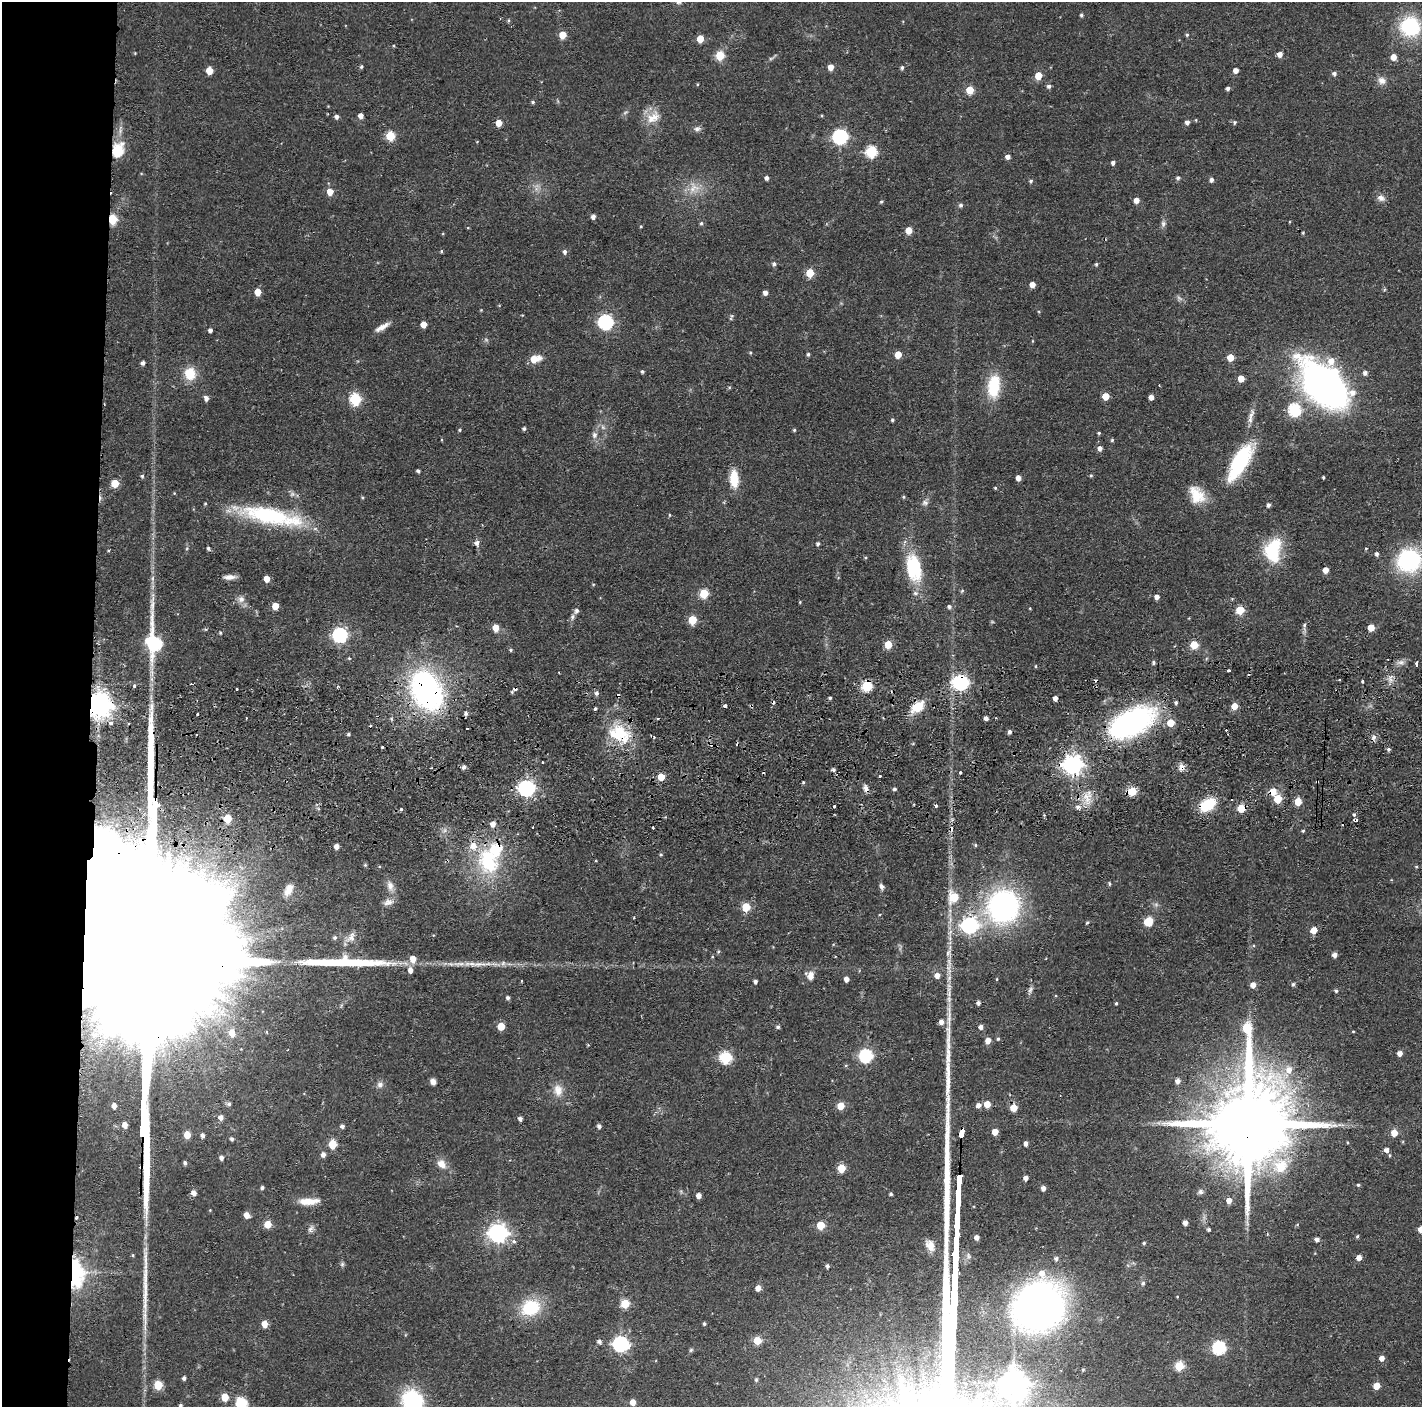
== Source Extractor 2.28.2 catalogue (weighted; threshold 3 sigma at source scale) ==
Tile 4 of 3 x 3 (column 1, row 2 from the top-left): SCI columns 3-1422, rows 1495-2899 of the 4264 x 4394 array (HDU 1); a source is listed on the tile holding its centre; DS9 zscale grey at full resolution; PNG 1424 x 1409 px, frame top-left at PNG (2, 2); no overlay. Shown black and unused: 6% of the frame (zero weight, under 2 of 3 exposures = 3% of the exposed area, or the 3 px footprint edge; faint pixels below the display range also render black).
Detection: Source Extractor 2.28.2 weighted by HDU 2 'WHT'; one run over the whole footprint, this tile lists its part. Background 0.0456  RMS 0.0065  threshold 0.0294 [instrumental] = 3 sigma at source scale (4.5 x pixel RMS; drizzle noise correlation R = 1.50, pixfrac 1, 0.05/0.05 arcsec/px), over >= 5 px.
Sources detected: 369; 2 too faint to see at this stretch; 3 inside a brighter object's white glare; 13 cosmic-ray / hot-pixel residue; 3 long thin detections or spike segments (spike, bleed or trail) — not listed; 11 inside a brighter listed object's ellipse — not listed separately; the other 337 listed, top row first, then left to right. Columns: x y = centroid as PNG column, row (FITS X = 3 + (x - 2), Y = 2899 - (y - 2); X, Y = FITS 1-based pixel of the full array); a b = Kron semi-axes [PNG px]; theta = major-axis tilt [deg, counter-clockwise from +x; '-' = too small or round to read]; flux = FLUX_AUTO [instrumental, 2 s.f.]
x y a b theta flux
1081 15 4 4 - 1.2
508 20 5 4 - 0.85
1410 26 15 15 - 55
562 35 5 5 - 13
1187 35 5 4 - 0.88
700 39 5 5 - 12
1280 54 5 5 - 4.4
720 55 5 5 - 29
1393 57 5 4 - 6.4
361 67 4 4 - 1.1
831 67 5 5 - 5.6
902 67 5 4 - 1.3
1236 70 5 4 - 4.2
209 71 5 5 - 11
1334 73 5 5 - 1.9
1038 76 5 5 - 13
1381 80 11 10 - 4
697 84 4 3 - 0.54
1049 86 5 4 - 2
1228 88 4 4 - 1.7
970 90 5 5 - 18
533 102 4 4 - 1.1
361 116 4 4 - 4
336 117 5 4 - 2.3
653 117 22 14 36 10
1187 122 5 5 - 2.5
1235 122 5 4 - 1.2
499 123 5 5 - 8.4
697 129 9 7 -2 2.2
390 136 5 5 - 31
840 137 7 6 - 140
117 151 7 6 - 53
871 151 6 6 - 59
1008 157 5 5 - 3.3
1113 163 5 4 - 2.1
767 178 4 4 - 2.1
1178 178 5 5 - 1.5
1211 180 5 4 - 2.2
1031 181 5 4 - 1.1
694 188 17 13 24 9.9
330 192 5 5 - 8.1
1381 198 10 8 -31 3.5
1136 200 5 5 - 5.1
881 202 5 4 - 0.94
960 205 5 5 - 1.5
593 217 5 4 - 2.8
112 219 5 5 - 37
701 223 5 4 - 1.1
1163 224 9 6 83 2.1
641 226 4 4 - 0.63
909 230 5 5 - 12
1303 233 4 3 - 0.7
441 251 4 3 - 0.88
565 252 5 4 - 2
774 264 5 5 - 1.6
1096 264 5 4 - 0.97
810 273 5 5 - 19
1032 285 5 4 - 5.6
258 292 5 5 - 10
765 292 4 4 - 3.2
732 316 7 5 -75 1.1
605 322 6 6 - 140
423 324 5 5 - 7.4
382 327 19 6 31 5.2
210 330 4 4 - 2.1
1032 341 5 3 - 0.53
808 354 5 4 - 1.2
898 354 5 5 - 10
1230 357 5 5 - 11
534 359 9 6 13 11
143 363 4 4 - 2
642 371 4 4 - 1.2
190 373 13 12 - 15
1365 373 5 5 - 2.4
1241 379 5 5 - 7
1326 384 50 28 -44 310
994 386 26 13 84 26
1105 396 5 5 - 11
1151 397 4 4 - 4.4
206 398 6 5 - 2.6
355 399 6 6 - 53
1294 410 6 6 - 87
1251 417 23 6 74 4.4
892 420 4 3 - 1.1
524 429 4 4 - 1.3
460 430 4 4 - 0.86
794 430 4 4 - 0.8
1099 433 4 3 - 0.87
594 435 9 7 -78 2.8
1112 440 5 4 - 0.81
1100 448 5 5 - 2.7
1240 462 39 14 60 60
418 471 4 3 - 1.5
1091 475 4 4 - 0.81
142 476 4 4 - 1.2
1323 477 3 3 - 0.92
1018 478 4 4 - 4.2
734 479 20 10 -87 14
115 483 5 5 - 16
995 488 4 3 - 0.75
1197 495 23 16 -58 15
362 497 4 4 - 0.76
904 497 5 4 - 0.86
925 503 9 7 2 2.3
1268 505 4 4 - 1.9
669 515 5 3 - 0.6
271 516 71 17 -11 72
477 543 9 7 89 2.3
818 544 4 4 - 1.5
208 548 5 4 - 1.2
1366 548 4 3 - 0.52
1272 554 24 15 -54 27
1377 554 5 4 - 1.7
1409 560 18 17 - 88
914 568 32 18 -78 40
1325 570 5 4 - 6.9
230 577 13 5 1 4.3
267 579 5 4 - 8
593 584 4 4 - 0.66
962 591 6 3 19 0.75
704 593 5 5 - 29
1157 597 5 4 - 3.4
241 599 9 9 - 3.7
275 606 5 5 - 11
949 607 5 5 - 1.8
1030 608 4 3 - 0.53
1240 610 5 5 - 27
572 617 8 6 68 1.9
692 620 5 5 - 24
1304 625 9 5 83 1.7
495 628 6 5 - 7.9
1371 628 5 5 - 11
220 633 4 3 - 0.82
340 635 6 6 - 140
154 643 21 8 -85 120
888 644 5 5 - 14
1194 645 5 5 - 21
510 650 5 4 - 1
349 658 4 4 - 0.67
1401 662 8 6 -7 2.5
1154 663 6 4 -86 1.1
1417 664 4 3 - 3.3
1036 666 4 3 - 0.6
1229 670 3 3 - 1.8
1339 680 3 3 - 1.1
1363 681 3 3 - 4.5
961 682 7 6 - 160
134 686 3 3 - 1.6
867 686 5 5 - 51
337 687 4 3 - 0.78
236 689 3 3 - 1.7
515 689 8 4 42 2.5
426 690 33 23 -63 190
596 693 6 6 - 1.8
830 698 3 3 - 1
1055 698 4 4 - 2.9
99 705 7 7 - 830
725 706 4 3 - 3.3
1234 706 5 4 - 11
917 707 17 10 39 14
595 709 4 3 - 2.5
466 713 6 5 - 1.8
197 714 3 3 - 1.8
986 718 4 4 - 2.7
111 723 4 4 - 2.7
1131 723 53 27 26 140
370 726 3 2 - 0.77
1009 732 4 4 - 1.9
348 734 5 4 - 0.89
619 734 30 20 -22 30
1374 737 9 5 51 2.1
382 747 3 3 - 1.1
1388 749 5 5 - 1.3
542 762 3 3 - 0.95
1072 765 7 7 - 370
463 767 6 5 - 1.6
1181 767 10 7 77 3.2
833 770 5 5 - 1.3
960 772 3 3 - 0.96
880 776 3 2 - 1.4
661 777 5 5 - 13
803 783 4 4 - 0.81
526 788 7 7 - 220
865 788 10 6 -75 2.6
894 789 4 4 - 1.3
1132 791 5 5 - 26
1273 791 6 5 - 10
1087 798 22 10 83 9.9
1277 799 5 5 - 21
1232 800 3 2 - 0.65
1298 801 5 5 - 14
1207 805 16 10 31 26
834 806 3 3 - 1.9
935 806 3 3 - 1.7
1241 808 5 5 - 18
401 810 3 3 - 2.1
1354 815 5 4 - 1.3
227 819 5 5 - 16
493 824 6 5 - 4.3
653 827 3 3 - 2.3
1303 831 4 3 - 0.8
336 846 4 4 - 3.8
661 855 5 4 - 0.87
489 861 38 29 -74 55
365 865 4 4 - 0.87
1416 867 5 4 - 0.76
1109 884 4 4 - 1
390 886 15 9 -80 5.3
881 887 7 5 -73 2.1
288 890 16 9 66 6.6
954 897 7 6 - 23
388 902 14 8 13 3.9
746 907 5 5 - 24
1003 907 30 28 70 160
634 918 3 2 - 0.48
1149 921 6 5 - 25
1087 922 4 3 - 0.96
969 925 7 7 - 210
1314 930 5 5 - 10
335 938 5 5 - 1.2
351 938 11 10 - 4.6
718 951 5 4 - 0.96
1335 955 5 4 - 3.5
413 959 6 6 - 7.1
478 964 41 6 4 9.3
410 970 7 5 -83 4
811 975 11 9 81 4.8
937 975 5 5 - 4.2
846 979 4 4 - 3.3
755 982 4 4 - 1.7
1293 984 5 5 - 1.2
1253 985 5 5 - 4.7
1030 990 11 5 66 2
1336 991 4 4 - 1.2
508 998 4 4 - 1.6
978 1003 4 4 - 2.1
1116 1003 4 3 - 0.77
941 1022 5 5 - 3.5
501 1026 5 5 - 13
778 1027 5 4 - 1.1
981 1027 5 4 - 2.7
1353 1031 3 2 - 0.54
267 1032 5 3 - 0.47
232 1033 6 5 - 7.1
998 1039 5 4 - 0.87
988 1040 5 5 - 5.4
1400 1053 4 4 - 4.3
866 1056 6 6 - 97
726 1058 6 6 - 71
1289 1070 9 9 - 6.7
433 1081 6 5 - 3.2
1177 1081 5 5 - 2.9
380 1085 9 8 - 2.7
558 1090 17 12 -83 7.3
229 1104 6 6 - 1.7
987 1104 5 5 - 11
978 1105 5 5 - 3.3
114 1106 6 6 - 4.1
841 1106 5 5 - 11
1014 1108 5 5 - 12
221 1117 6 5 - 3.4
520 1119 4 4 - 2.1
1248 1123 30 19 86 15000
125 1125 5 4 - 4.8
342 1126 5 4 - 2
599 1126 4 4 - 2
995 1132 5 4 - 7.5
1394 1133 5 5 - 9.3
961 1134 7 4 72 83
187 1135 5 5 - 9.5
202 1135 5 4 - 2.3
232 1139 5 4 - 1.6
1026 1143 5 4 - 2.4
333 1144 5 5 - 22
1387 1150 5 5 - 3.1
323 1154 6 5 - 2.9
221 1158 5 4 - 2.4
185 1163 5 4 - 1.6
441 1164 13 10 -49 5.9
1280 1166 22 22 - 23
841 1168 5 5 - 19
1025 1178 4 4 - 3
1358 1185 4 3 - 0.97
262 1188 4 4 - 1.5
1043 1188 4 4 - 3.1
1200 1192 7 7 - 1.9
194 1193 5 5 - 4.1
891 1194 3 3 - 1.1
699 1195 4 4 - 4.2
1229 1200 6 5 - 4.3
309 1201 24 7 2 9.7
210 1210 3 3 - 0.47
247 1215 6 5 - 5.1
1185 1223 4 4 - 2.9
1247 1223 10 4 -72 1.8
268 1224 5 5 - 13
821 1225 5 5 - 15
311 1229 11 7 70 2.5
1209 1229 4 4 - 1.4
1421 1229 5 4 - 6.7
498 1233 7 7 - 320
1357 1236 5 4 - 0.96
977 1237 5 4 - 3.2
1317 1239 5 4 - 2.6
514 1241 6 6 - 1.7
1144 1243 4 3 - 0.89
930 1245 16 10 -61 6.1
1359 1258 5 5 - 4.5
1056 1259 5 5 - 1.9
342 1264 6 5 - 1.2
827 1266 4 4 - 1.8
76 1273 31 16 -86 53
1143 1283 6 6 - 1.4
758 1288 5 5 - 4.6
1177 1297 3 3 - 0.47
625 1304 5 5 - 24
1039 1307 41 36 34 390
530 1308 19 16 23 33
264 1324 5 5 - 8.2
704 1324 4 3 - 1.1
599 1341 6 5 - 1.8
757 1341 5 5 - 16
621 1344 7 7 - 160
1219 1348 6 6 - 92
691 1350 6 5 - 0.99
1382 1358 4 4 - 4.3
1179 1366 5 5 - 31
1083 1369 4 4 - 0.62
184 1378 4 4 - 1.9
756 1380 5 4 - 0.92
158 1385 5 5 - 25
1376 1386 5 5 - 10
225 1397 5 5 - 14
412 1401 25 22 -51 47
633 1402 5 4 - 5.5
241 1403 15 12 -64 14
180 1405 4 4 - 1.2
Overlapping masked pixels (flux is a lower limit): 22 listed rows (the first 20) at x y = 117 151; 112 219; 271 516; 1401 662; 961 682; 867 686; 515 689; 426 690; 99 705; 917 707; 1131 723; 619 734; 1072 765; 1181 767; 865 788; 1132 791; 1273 791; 1207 805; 1241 808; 1248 1123
Isophote crosses this tile's border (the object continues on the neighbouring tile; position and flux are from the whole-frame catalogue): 4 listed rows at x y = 1421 1229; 412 1401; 241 1403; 180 1405